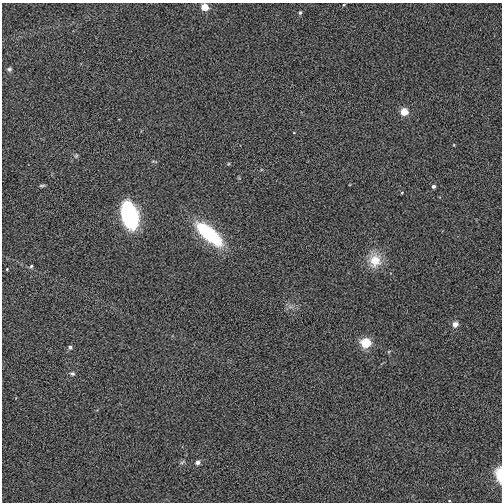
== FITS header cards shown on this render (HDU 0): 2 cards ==
NAXIS1  =                  500
NAXIS2  =                  500

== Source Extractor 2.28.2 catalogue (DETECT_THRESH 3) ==
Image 500 x 500 px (HDU 0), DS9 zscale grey, 1 PNG px = 1 image px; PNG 504 x 504 px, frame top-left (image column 1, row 500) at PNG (2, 3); no overlay
Background 0.0227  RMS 0.22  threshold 0.671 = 3 sigma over >= 5 px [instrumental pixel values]
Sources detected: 22; all 22 listed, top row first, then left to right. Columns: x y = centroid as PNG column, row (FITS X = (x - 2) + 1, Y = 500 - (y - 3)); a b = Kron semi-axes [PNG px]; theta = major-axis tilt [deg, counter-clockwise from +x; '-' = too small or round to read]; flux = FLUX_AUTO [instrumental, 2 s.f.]
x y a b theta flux
205 7 5 5 - 310
300 13 4 3 - 25
9 69 6 6 - 30
404 112 5 5 - 320
294 133 3 2 - 8.9
454 145 4 2 - 10
76 156 6 5 - 23
42 185 8 3 5 22
433 186 4 4 - 43
402 193 5 3 - 13
129 215 18 10 -75 2500
209 234 30 11 -41 1400
375 260 20 17 -90 290
31 266 5 4 - 23
7 269 3 3 - 13
455 324 5 5 - 120
366 343 5 5 - 800
70 347 5 4 - 40
72 374 6 5 - 33
182 462 7 4 37 25
198 462 5 4 - 68
500 474 12 6 -85 330
At the frame edge (FLAGS 8, measured only in part): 2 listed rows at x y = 205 7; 500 474